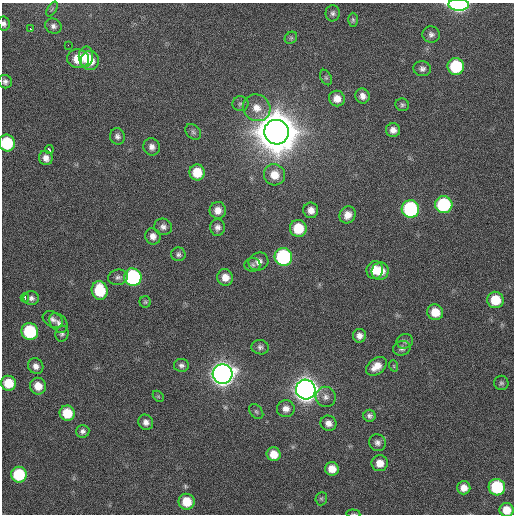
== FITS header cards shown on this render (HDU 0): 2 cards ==
NAXIS1  =                  512 / Axis length
NAXIS2  =                  512 / Axis length

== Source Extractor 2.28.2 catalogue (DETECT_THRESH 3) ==
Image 512 x 512 px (HDU 0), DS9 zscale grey, 1 PNG px = 1 image px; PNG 516 x 516 px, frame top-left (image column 1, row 512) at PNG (2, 3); each listed source drawn as its Kron ellipse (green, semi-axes under 4 px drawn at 4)
Background 98.3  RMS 9.9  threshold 29.7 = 3 sigma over >= 5 px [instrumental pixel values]
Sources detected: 93; all 93 listed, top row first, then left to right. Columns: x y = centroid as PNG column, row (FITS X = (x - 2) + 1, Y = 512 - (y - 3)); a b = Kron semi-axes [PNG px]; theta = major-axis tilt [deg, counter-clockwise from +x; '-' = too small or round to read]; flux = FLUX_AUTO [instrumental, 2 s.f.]
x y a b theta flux
459 5 10 6 -1 1.2e+05
52 9 8 3 58 1.1e+03
333 13 8 7 - 2.1e+03
353 20 7 5 89 1.2e+03
4 24 7 6 - 2.1e+03
53 26 8 7 - 2.7e+03
30 29 3 2 - 3.8e+03
431 34 9 8 - 2.7e+03
291 38 7 5 44 1.2e+03
68 45 2 2 - 2.3e+03
86 57 10 7 88 1.0e+04
78 59 11 9 -10 1.7e+04
90 61 9 9 - 1.0e+04
456 66 8 8 - 4.1e+04
422 69 9 7 -7 2.6e+03
326 78 8 5 -63 1.3e+03
5 82 7 6 - 2.3e+03
362 96 7 7 - 4.1e+03
337 98 8 7 - 6.5e+03
240 104 8 7 - 2.0e+03
402 105 7 6 - 1.5e+03
257 108 14 13 - 9.2e+03
393 130 7 6 - 4.1e+03
193 132 9 6 -46 1.9e+03
276 132 12 12 - 3.8e+06
117 136 8 7 - 2.6e+03
7 143 8 8 - 4.1e+04
152 147 8 8 - 3.5e+03
49 150 4 3 - 4.2e+03
46 158 7 6 - 4.2e+03
197 172 8 7 - 1.6e+04
274 175 11 10 - 1.0e+04
444 205 8 8 - 5.9e+04
410 209 9 9 - 8.4e+04
218 210 8 8 - 5.8e+03
311 210 8 7 - 4.9e+03
348 215 9 8 - 6.4e+03
163 227 9 8 - 3.0e+03
217 227 8 7 - 3.2e+03
298 228 8 8 - 2.1e+04
153 236 8 7 - 4.2e+03
178 254 7 7 - 2.0e+03
283 257 9 9 - 8.9e+04
258 261 10 9 - 4.4e+03
252 265 8 6 4 1.8e+03
375 270 9 8 - 1.1e+04
380 271 9 8 - 1.2e+04
118 277 10 7 13 2.5e+03
133 277 9 8 - 9.2e+04
225 277 8 8 - 6.5e+03
100 290 9 8 - 2.8e+04
25 298 4 2 - 9.3e+03
31 298 8 7 - 2.6e+03
495 300 8 8 - 1.8e+04
145 302 6 5 - 1.1e+03
435 312 8 7 - 1.1e+04
53 319 11 7 -30 3.0e+03
59 323 11 8 -50 3.1e+03
30 332 8 8 - 4.8e+04
62 334 8 6 76 2.0e+03
359 336 7 6 - 3.5e+03
405 341 8 7 - 1.8e+03
260 347 8 7 - 2.3e+03
402 348 9 7 16 2.3e+03
181 365 7 6 - 2.2e+03
36 366 8 7 - 3.7e+03
376 366 11 7 37 8.2e+03
394 366 6 3 -71 7.5e+02
222 374 10 10 - 7.2e+05
9 383 7 7 - 1.5e+04
501 383 7 7 - 1.6e+03
38 386 8 8 - 8.9e+03
306 389 10 9 - 8.2e+05
158 396 6 4 -45 9.5e+02
326 397 10 10 - 3.8e+03
286 409 9 8 - 4.1e+03
256 412 8 6 -49 1.5e+03
67 413 7 7 - 1.8e+04
369 416 6 6 - 2.1e+03
146 422 8 7 - 3.6e+03
328 423 8 7 - 4.4e+03
83 431 6 6 - 2.4e+03
377 443 8 8 - 2.8e+03
274 454 7 6 - 9.3e+03
380 463 8 8 - 6.8e+03
332 469 7 6 - 8.0e+03
19 475 8 8 - 3.6e+04
497 487 8 8 - 4.6e+04
464 488 6 6 - 6.0e+03
321 499 7 6 - 1.1e+03
187 502 8 8 - 1.5e+04
507 510 7 7 - 1.0e+04
353 514 7 3 -6 6.6e+02
At the frame edge (FLAGS 8, measured only in part): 5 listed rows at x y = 459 5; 4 24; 7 143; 507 510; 353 514